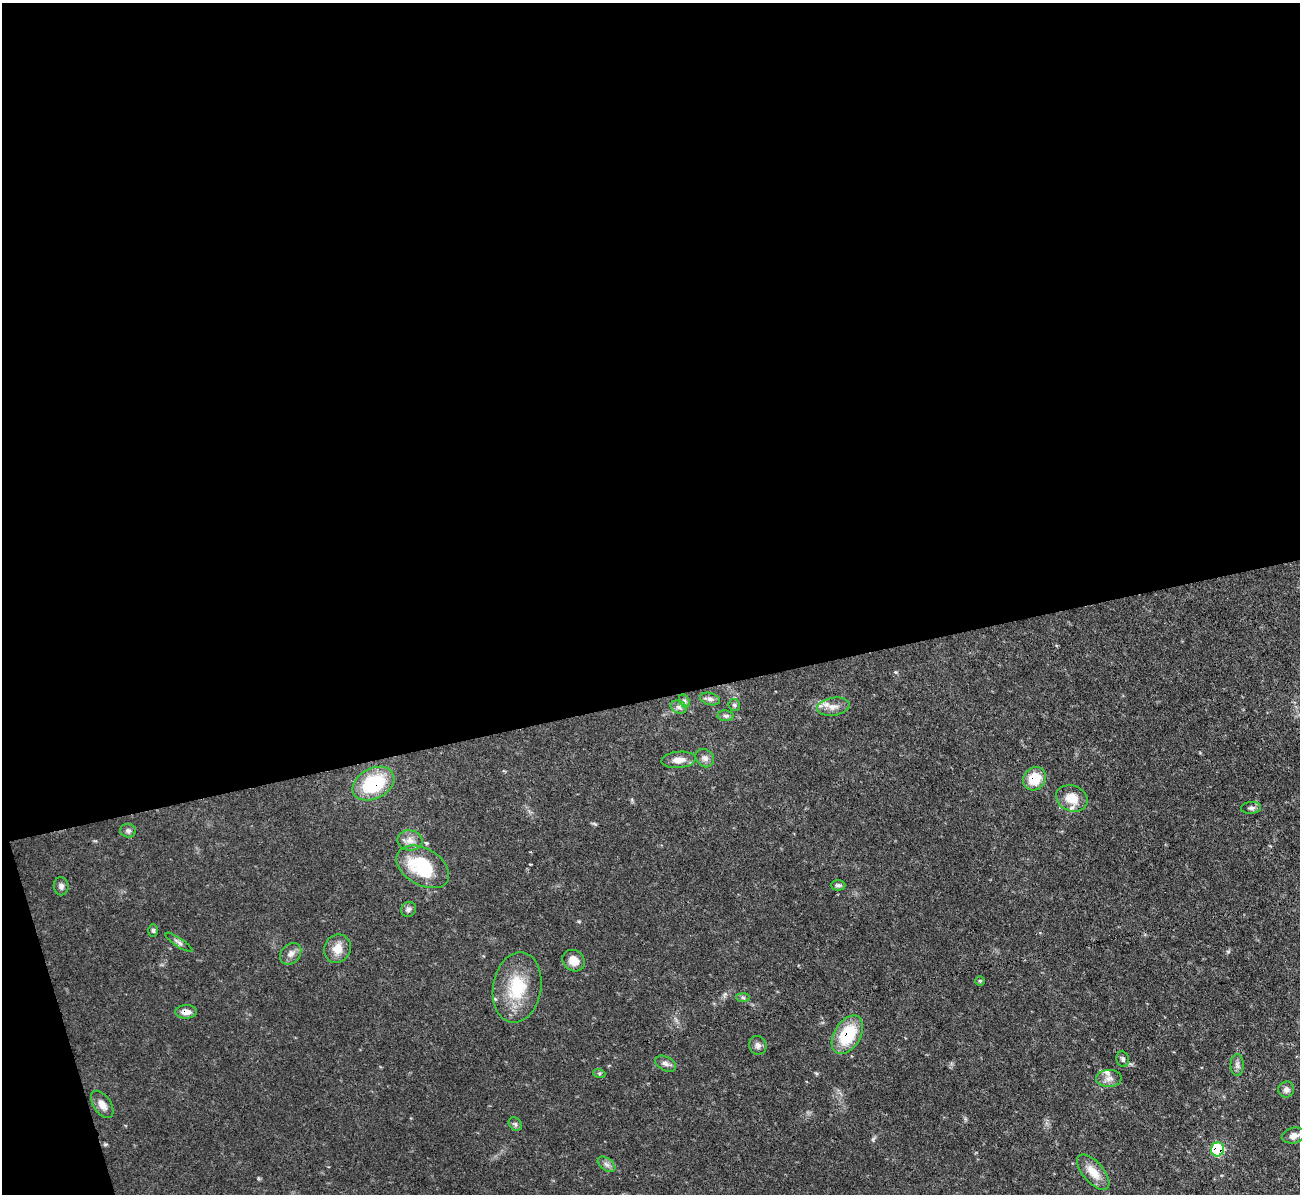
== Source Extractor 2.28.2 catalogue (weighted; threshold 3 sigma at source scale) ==
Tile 1 of 4 x 4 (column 1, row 1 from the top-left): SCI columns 1-1298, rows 3717-4908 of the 5192 x 5173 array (HDU 1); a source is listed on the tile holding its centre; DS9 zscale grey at full resolution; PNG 1302 x 1196 px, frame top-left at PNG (2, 3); each listed source drawn as its Kron ellipse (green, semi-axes under 4 px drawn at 4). Shown black and unused: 60% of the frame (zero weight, under 3 of 4 exposures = <1% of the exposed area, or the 3 px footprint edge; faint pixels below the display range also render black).
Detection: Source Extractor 2.28.2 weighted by HDU 2 'WHT'; one run over the whole footprint, this tile lists its part. Background 0.103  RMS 0.0052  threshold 0.0233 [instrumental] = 3 sigma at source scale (4.5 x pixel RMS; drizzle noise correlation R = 1.50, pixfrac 1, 0.05/0.05 arcsec/px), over >= 5 px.
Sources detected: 43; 2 inside a brighter listed object's ellipse — not listed separately; the other 41 listed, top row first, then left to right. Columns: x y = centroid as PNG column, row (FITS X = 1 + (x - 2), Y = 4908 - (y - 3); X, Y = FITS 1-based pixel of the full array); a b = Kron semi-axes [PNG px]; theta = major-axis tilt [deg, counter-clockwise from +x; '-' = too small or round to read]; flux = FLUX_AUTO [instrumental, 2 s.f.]
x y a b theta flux
710 699 10 6 -15 1.7
684 701 7 5 -61 1.2
734 705 6 5 - 0.93
679 707 8 6 -21 1.8
833 707 16 9 9 4.5
726 716 8 5 -6 1.1
705 758 10 8 -43 2.2
679 760 17 8 5 4.6
1034 779 12 10 49 12
373 784 22 15 28 31
1072 798 16 12 -21 8.5
1251 808 10 6 5 1.6
128 831 8 7 - 1.6
410 840 12 10 -8 3.9
423 867 28 18 -30 30
838 885 7 5 -1 1.1
61 886 9 7 -83 1.8
408 909 8 7 - 1.5
153 930 6 4 -89 0.98
179 942 16 4 -34 1.6
337 949 14 13 - 6.5
291 954 12 9 47 2.9
574 961 12 10 -36 5.2
980 981 4 4 - 0.6
517 987 35 24 80 24
743 997 7 4 -2 0.9
186 1012 10 7 1 3.7
847 1035 21 13 59 24
758 1045 9 8 - 2
1123 1059 8 6 -79 1.3
666 1064 11 7 -27 2
1237 1065 11 6 -90 1.8
599 1073 6 4 -17 0.74
1109 1078 13 8 1 3.1
1286 1090 8 7 - 2.1
102 1104 15 8 -56 4
515 1124 7 6 - 1.2
1294 1136 12 7 13 3.7
1217 1149 7 6 - 31
606 1164 10 6 -37 1.9
1093 1172 21 10 -49 7.8
Overlapping masked pixels (flux is a lower limit): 5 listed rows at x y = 1034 779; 373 784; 186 1012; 847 1035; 1217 1149